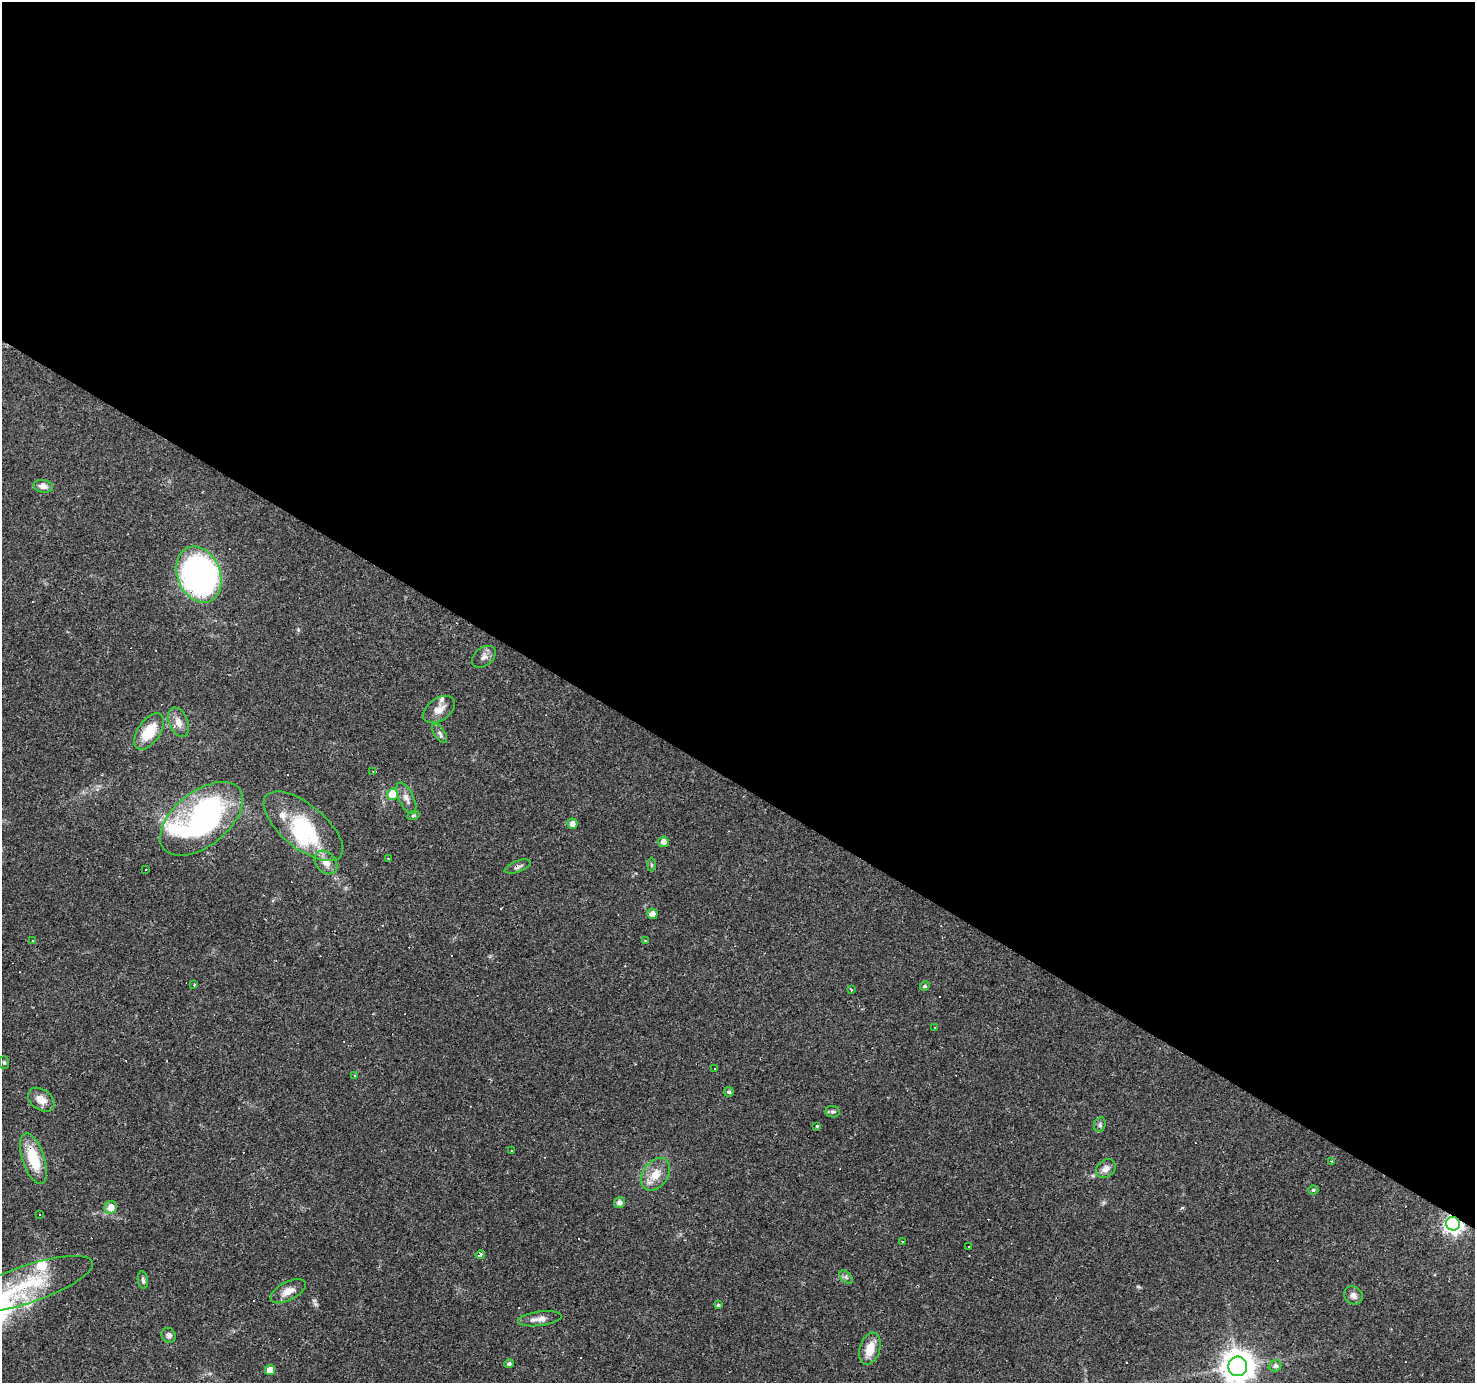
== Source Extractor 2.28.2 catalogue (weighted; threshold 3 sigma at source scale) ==
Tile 3 of 4 x 4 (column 3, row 1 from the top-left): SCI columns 2947-4419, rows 4327-5707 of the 5893 x 5957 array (HDU 1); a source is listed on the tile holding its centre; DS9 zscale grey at full resolution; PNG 1477 x 1385 px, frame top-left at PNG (2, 2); each listed source drawn as its Kron ellipse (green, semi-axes under 4 px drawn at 4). Shown black and unused: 57% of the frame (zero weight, under 3 of 4 exposures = <1% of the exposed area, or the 3 px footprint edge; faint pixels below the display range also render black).
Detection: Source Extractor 2.28.2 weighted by HDU 2 'WHT'; one run over the whole footprint, this tile lists its part. Background 0.0361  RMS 0.0038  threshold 0.017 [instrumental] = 3 sigma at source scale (4.5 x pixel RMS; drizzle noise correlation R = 1.50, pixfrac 1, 0.0396/0.0396 arcsec/px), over >= 5 px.
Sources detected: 103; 1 inside a brighter object's white glare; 38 cosmic-ray / hot-pixel residue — neither listed nor drawn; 3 inside a brighter listed object's ellipse — not listed separately; the other 61 listed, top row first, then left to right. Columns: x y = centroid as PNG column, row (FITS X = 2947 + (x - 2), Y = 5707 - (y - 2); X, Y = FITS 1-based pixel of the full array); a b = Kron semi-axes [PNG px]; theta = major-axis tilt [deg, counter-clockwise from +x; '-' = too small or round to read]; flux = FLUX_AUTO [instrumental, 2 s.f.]
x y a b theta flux
43 486 10 6 -9 2.3
199 575 29 21 -68 130
484 657 13 9 38 1.9
439 709 18 11 35 3.9
179 722 15 9 -66 3
149 731 21 11 55 11
440 733 11 5 -57 1.2
373 771 3 3 - 0.38
393 794 6 5 - 8.6
406 798 17 7 -64 2.3
413 816 6 3 20 0.46
201 819 48 27 39 100
572 824 5 5 - 2.2
303 826 48 22 -39 28
663 842 5 5 - 2.2
388 859 3 2 - 0.29
326 862 13 9 -48 3.4
651 865 7 4 90 0.54
518 867 14 5 20 1.3
146 870 3 2 - 0.42
652 914 5 5 - 2.2
32 940 3 3 - 0.63
645 940 4 3 - 0.39
194 985 3 3 - 1.4
925 986 5 4 - 0.73
851 990 3 2 - 0.39
934 1028 3 2 - 0.47
4 1063 6 5 - 0.54
715 1069 3 3 - 1.2
355 1075 3 2 - 0.41
729 1092 5 5 - 0.89
41 1100 15 10 -36 3.9
833 1112 7 5 -9 0.77
1100 1125 7 5 70 0.94
817 1126 4 3 - 0.9
511 1151 3 2 - 0.54
33 1159 26 11 -72 13
1332 1161 3 3 - 0.33
1106 1169 11 8 38 2.3
655 1174 18 12 55 5.7
1313 1190 5 4 - 0.57
619 1202 5 5 - 1.5
111 1207 6 6 - 3.4
40 1215 3 3 - 0.94
1453 1224 7 6 - 160
903 1242 3 2 - 0.7
969 1247 3 3 - 0.95
480 1255 4 3 - 1.6
846 1277 8 5 -46 0.9
143 1280 9 5 -81 0.86
28 1284 68 18 19 27
288 1291 19 9 28 3.6
1353 1295 10 8 -40 1.9
718 1305 4 4 - 0.63
540 1319 22 7 7 2.9
169 1335 8 7 - 1.3
870 1349 16 10 73 6.3
509 1364 5 4 - 0.97
1238 1366 10 9 - 620
1275 1366 6 6 - 1.3
270 1370 5 5 - 3.6
Overlapping masked pixels (flux is a lower limit): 3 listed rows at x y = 518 867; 33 1159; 1453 1224
Isophote crosses this tile's border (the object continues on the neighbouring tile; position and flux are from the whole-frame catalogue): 1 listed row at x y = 1238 1366